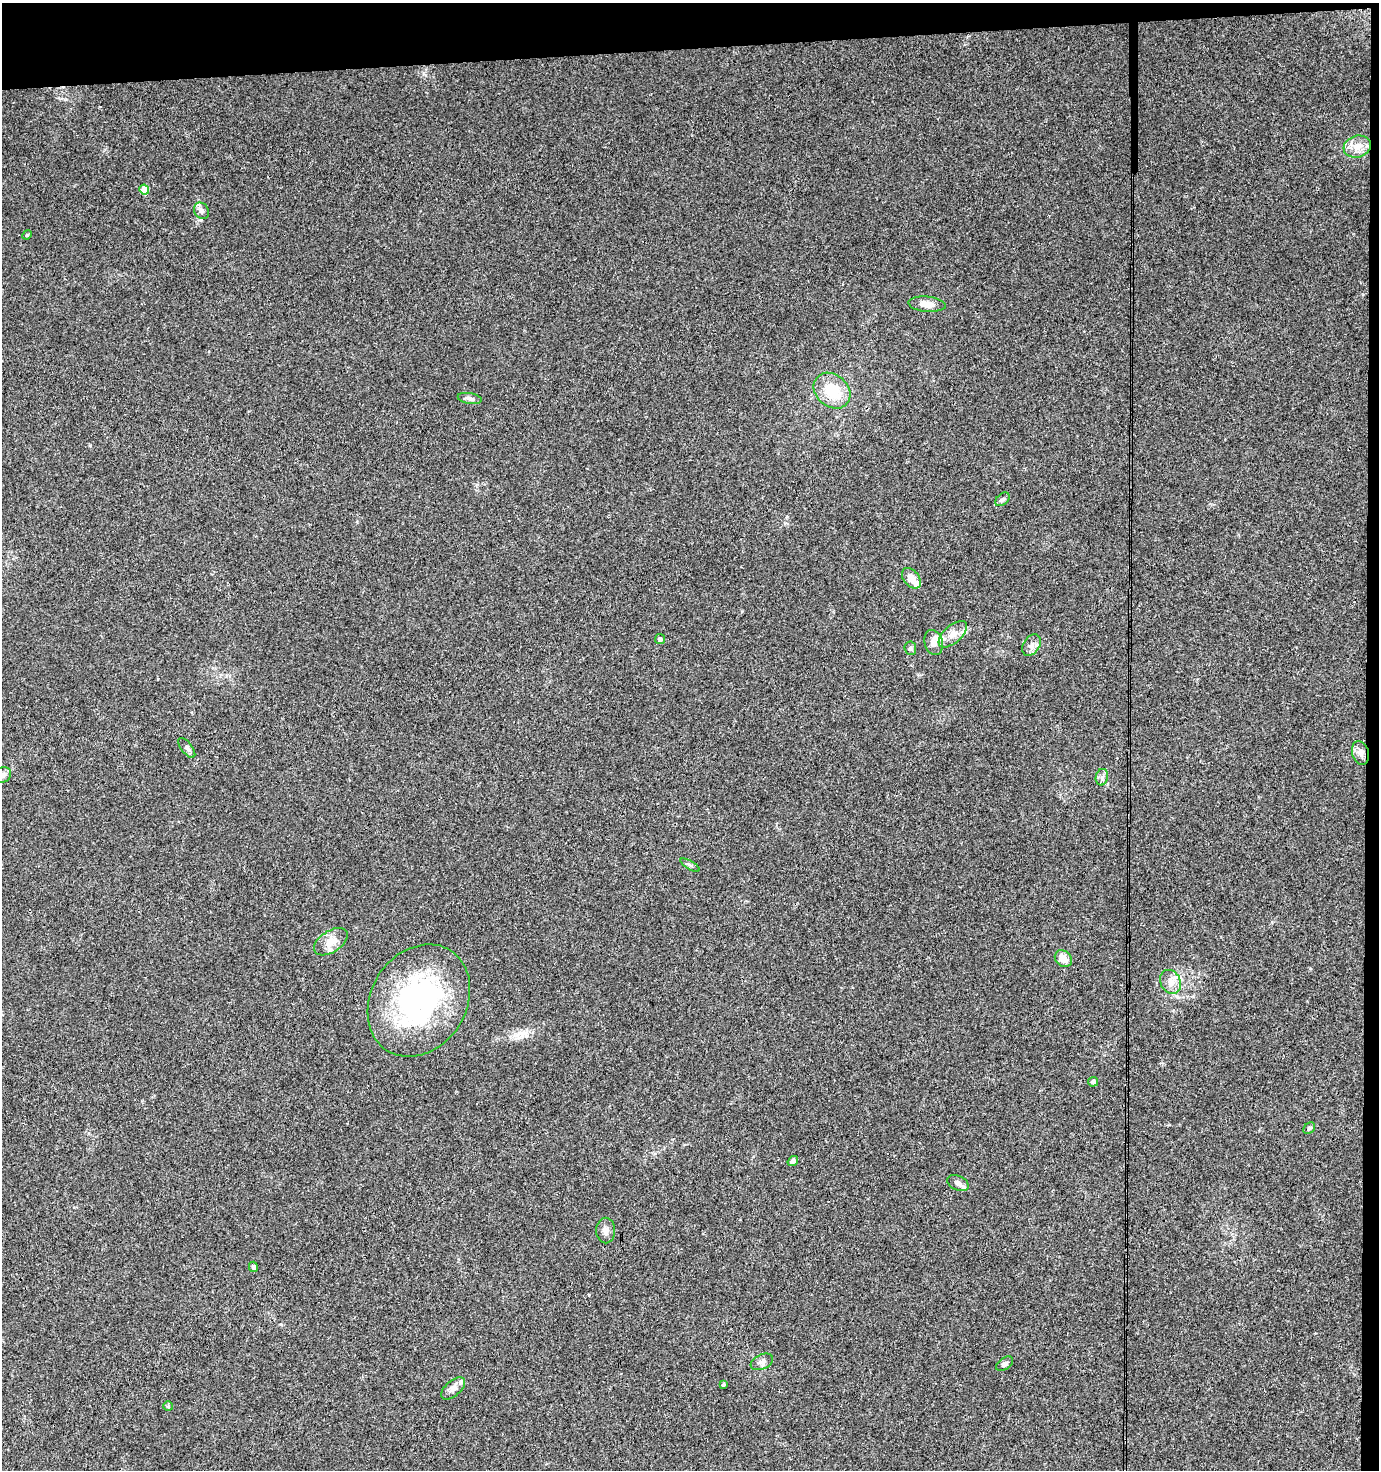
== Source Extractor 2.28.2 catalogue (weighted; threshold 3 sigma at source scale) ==
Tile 3 of 3 x 3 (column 3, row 1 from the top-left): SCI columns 2755-4131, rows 2936-4403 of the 4144 x 4403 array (HDU 1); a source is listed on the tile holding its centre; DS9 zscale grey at full resolution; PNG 1381 x 1472 px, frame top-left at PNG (2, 3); each listed source drawn as its Kron ellipse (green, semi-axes under 4 px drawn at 4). Shown black and unused: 4% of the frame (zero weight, under 3 of 4 exposures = <1% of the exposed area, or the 3 px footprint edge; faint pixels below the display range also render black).
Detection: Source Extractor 2.28.2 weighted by HDU 2 'WHT'; one run over the whole footprint, this tile lists its part. Background 0.015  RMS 0.0039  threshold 0.0176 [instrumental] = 3 sigma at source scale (4.5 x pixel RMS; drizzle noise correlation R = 1.50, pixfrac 1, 0.0396/0.0396 arcsec/px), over >= 5 px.
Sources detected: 39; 1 inside a brighter object's white glare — neither listed nor drawn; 4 inside a brighter listed object's ellipse — not listed separately; the other 34 listed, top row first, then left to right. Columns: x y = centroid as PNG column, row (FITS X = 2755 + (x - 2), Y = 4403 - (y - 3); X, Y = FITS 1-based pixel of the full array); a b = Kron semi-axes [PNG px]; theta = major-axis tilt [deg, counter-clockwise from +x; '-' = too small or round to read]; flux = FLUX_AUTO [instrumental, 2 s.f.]
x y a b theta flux
1357 147 14 10 17 4.4
144 190 5 5 - 6.7
201 211 8 7 - 1.4
27 235 5 4 - 0.42
927 304 19 7 -5 3.4
832 391 20 16 -42 13
470 398 12 5 -10 1.5
1002 499 8 5 39 0.96
911 578 12 7 -50 4.2
953 634 17 9 41 3.4
660 639 5 5 - 0.6
934 643 13 9 -75 2.6
1031 645 12 8 56 1.9
910 648 7 6 - 0.82
187 748 11 5 -51 1.1
1360 753 12 8 -73 2.4
2 775 9 7 30 2.2
1102 777 8 6 78 1.3
690 865 11 3 -30 0.79
331 942 19 10 33 4.5
1063 959 9 7 -45 3.6
1171 982 12 10 -62 3.2
419 1001 59 47 57 75
1093 1082 5 4 - 1.1
1309 1128 6 5 - 0.67
793 1161 5 4 - 1.1
958 1183 11 7 -26 2
606 1231 13 9 -90 2.2
253 1267 5 4 - 0.88
762 1362 12 7 24 1.6
1005 1364 10 6 34 1.2
723 1384 3 3 - 1.1
453 1388 14 7 42 2.1
168 1406 5 5 - 0.49
Isophote crosses this tile's border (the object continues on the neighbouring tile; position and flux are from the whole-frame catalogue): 1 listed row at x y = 2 775
Unlisted compact peaks at least as high as the median listed source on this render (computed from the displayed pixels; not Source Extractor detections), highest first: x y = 90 445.